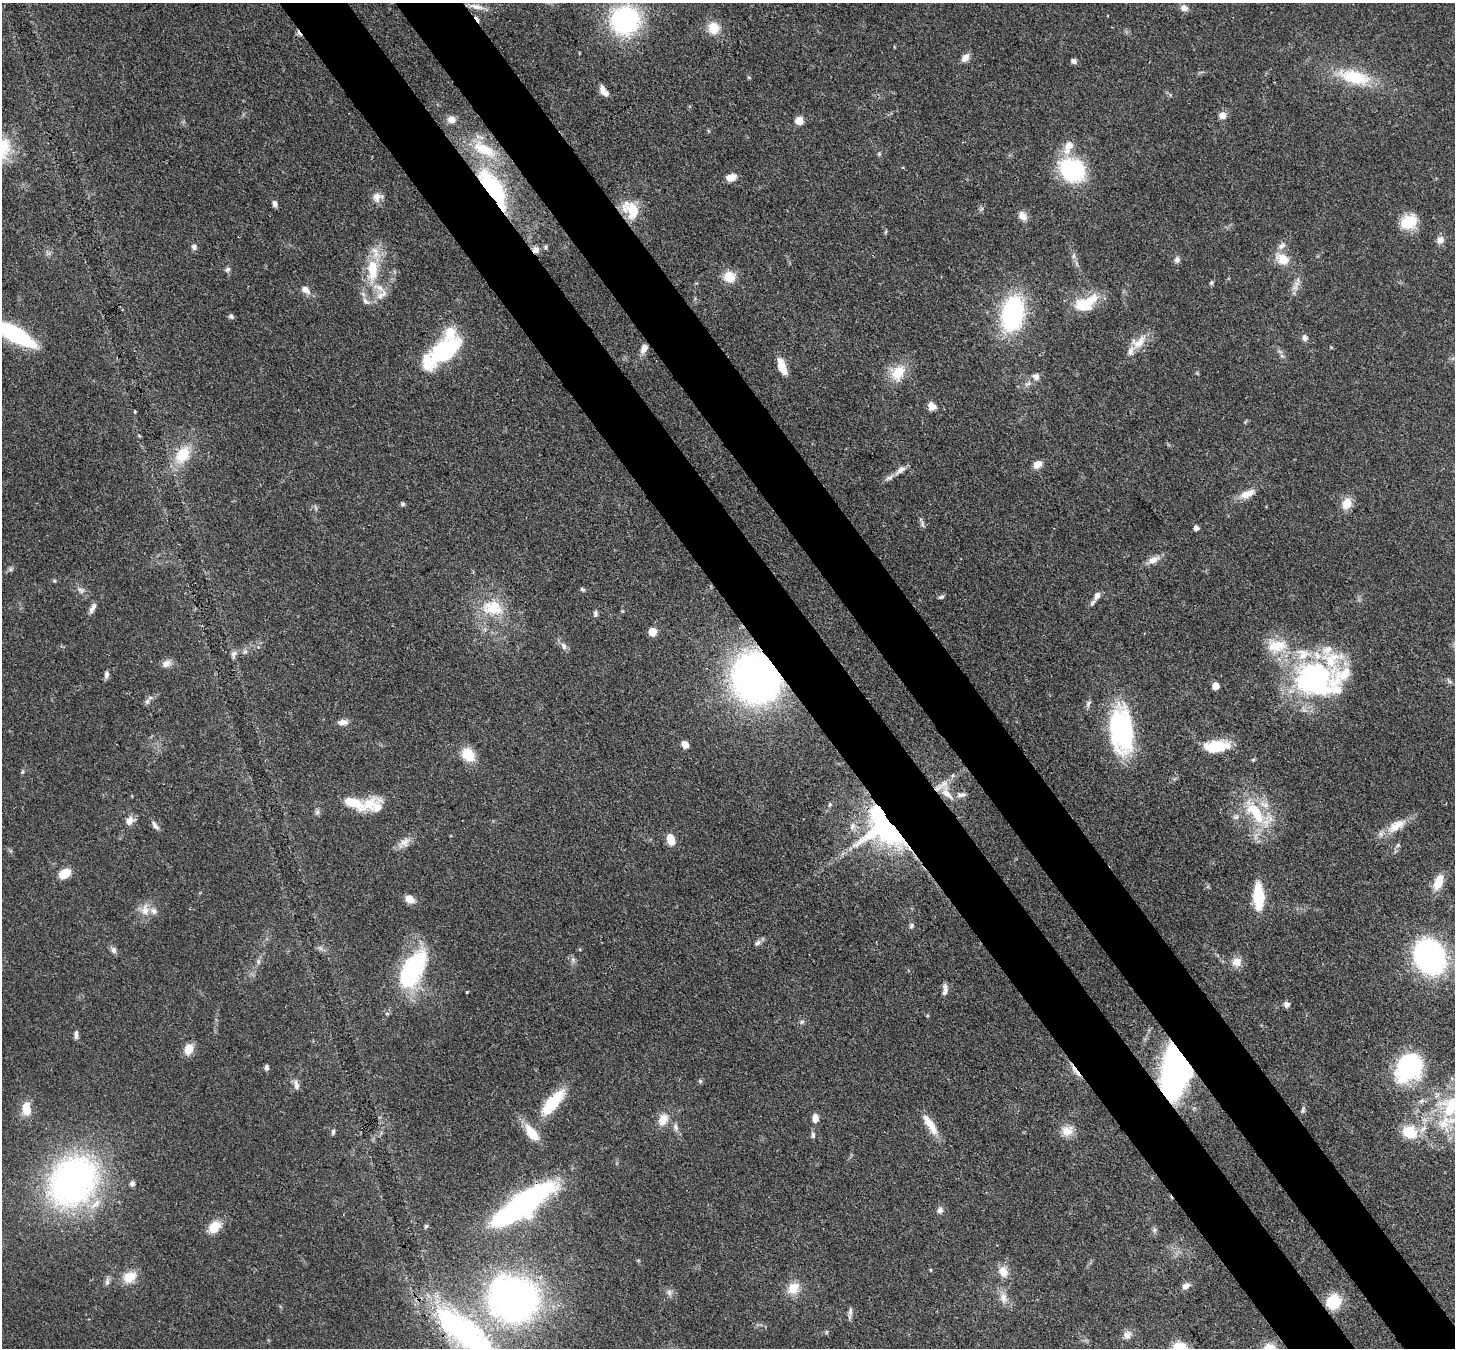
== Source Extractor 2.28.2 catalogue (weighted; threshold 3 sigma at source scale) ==
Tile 6 of 4 x 4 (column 2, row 2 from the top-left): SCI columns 1533-2985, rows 3042-4387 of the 5971 x 5942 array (HDU 1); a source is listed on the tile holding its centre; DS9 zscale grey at full resolution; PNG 1457 x 1350 px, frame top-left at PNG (2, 3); no overlay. Shown black and unused: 9% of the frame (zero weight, under 3 of 4 exposures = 7% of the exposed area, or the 3 px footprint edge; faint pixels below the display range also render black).
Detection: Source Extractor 2.28.2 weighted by HDU 2 'WHT'; one run over the whole footprint, this tile lists its part. Background 0.0752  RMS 0.0038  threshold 0.0172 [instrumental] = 3 sigma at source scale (4.5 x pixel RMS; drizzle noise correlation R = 1.50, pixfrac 1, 0.05/0.05 arcsec/px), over >= 5 px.
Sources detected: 177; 1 inside a brighter object's white glare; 2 cosmic-ray / hot-pixel residue — not listed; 17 inside a brighter listed object's ellipse — not listed separately; the other 157 listed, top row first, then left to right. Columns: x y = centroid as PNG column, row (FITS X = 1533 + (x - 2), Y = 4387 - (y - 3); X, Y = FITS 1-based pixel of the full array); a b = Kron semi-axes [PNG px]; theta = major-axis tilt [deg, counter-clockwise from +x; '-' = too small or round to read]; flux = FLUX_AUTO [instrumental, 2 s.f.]
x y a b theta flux
477 7 22 7 -12 3.2
1184 8 10 8 -16 2
625 20 23 22 - 63
714 28 13 12 - 6.6
965 58 11 7 50 2.6
1073 61 6 5 - 1.3
1355 77 45 18 -14 19
602 89 11 6 -83 2.2
1222 115 7 7 - 2.9
451 120 10 9 - 2.4
799 120 8 8 - 3.6
1068 146 15 10 40 4.5
2 148 33 21 70 16
484 149 37 15 -27 14
879 154 5 5 - 0.5
1072 170 23 19 -33 40
731 177 12 8 14 3.3
493 191 25 9 -61 75
377 197 13 11 16 2.7
275 204 8 5 -73 1.3
631 209 23 16 -48 10
1023 216 12 9 -54 2.7
1409 222 18 14 28 11
1440 240 9 9 - 2
194 247 7 6 - 1.2
536 250 8 7 - 2
1073 256 7 4 89 0.88
1177 259 9 7 67 1.4
1283 259 17 13 -29 6.2
228 269 7 6 - 0.96
372 270 30 13 -90 14
729 277 13 12 - 6.1
1211 283 6 5 - 0.67
305 290 12 8 -36 2.7
381 295 21 9 35 3.8
1081 306 24 16 -13 9.4
1013 313 28 17 81 63
231 316 6 5 - 1
13 334 36 9 -29 72
1304 338 10 6 -78 1.3
1138 342 23 14 27 5.9
644 348 10 6 61 2.9
445 351 36 18 37 39
1282 356 7 4 -18 0.7
782 366 19 7 -69 5.7
898 373 20 14 59 9.2
1036 377 9 8 - 2
932 406 10 9 - 2.7
135 411 4 3 - 0.38
183 455 25 17 56 12
1038 464 10 8 34 3
900 470 17 7 35 2.7
1247 494 22 9 22 4.3
1347 503 14 11 59 4.7
403 504 7 4 -28 0.67
922 524 11 3 -75 0.91
1196 528 5 4 - 1.8
1153 560 15 9 22 3.1
54 581 5 4 - 0.5
582 589 6 4 -29 0.62
81 590 11 7 -35 1.6
1097 596 9 6 63 1.8
941 597 7 4 12 0.73
93 608 15 6 62 1.9
493 608 31 21 -11 14
596 613 8 6 -90 0.99
652 632 5 5 - 9.6
564 646 11 7 -65 1.7
245 652 7 4 1 0.79
234 654 11 7 52 1.5
166 663 13 9 24 2.3
107 674 8 5 82 1.4
756 678 33 29 -62 220
1316 680 57 43 -11 79
1216 686 5 5 - 5.3
147 702 8 5 63 1.1
1088 704 10 5 63 1.1
343 722 12 7 3 2.1
1122 730 44 21 -83 61
685 744 8 6 -52 2.7
1216 746 25 11 5 15
468 755 12 10 -53 12
22 772 5 5 - 0.52
947 794 21 10 -45 5.3
961 795 13 5 6 1.6
352 802 27 11 -25 9.4
378 807 19 12 70 4.7
317 812 7 6 - 0.94
1256 813 38 17 -52 19
1236 817 8 6 12 1.1
129 821 13 9 60 2.5
155 825 13 5 -53 1.4
852 826 11 7 71 2
885 826 29 21 -50 150
1396 826 30 12 32 6.9
671 839 10 7 -75 6
404 843 18 10 33 3.3
1398 845 6 6 - 0.71
65 873 10 7 35 8.9
1438 882 17 9 69 7.2
1258 897 23 8 -87 22
410 899 10 7 -31 3.8
145 910 16 10 -87 4.2
911 926 7 6 - 0.86
757 943 10 6 44 1.3
113 950 9 7 -64 1.3
1429 956 25 21 -61 100
573 959 7 4 73 0.79
258 962 7 6 - 0.92
1237 962 13 12 - 3.7
409 972 47 29 56 40
945 990 15 5 87 1.9
467 992 4 3 - 0.31
1287 1004 8 7 - 1.4
927 1016 4 3 - 0.4
802 1022 7 5 44 0.77
76 1035 11 5 87 1.3
189 1049 11 9 70 4.9
267 1067 7 5 -89 1
1408 1067 30 24 52 40
1176 1068 31 16 84 210
1076 1071 22 5 -53 2.9
700 1081 6 5 - 0.61
296 1085 13 6 -78 1.7
1421 1101 9 5 27 1.2
553 1102 36 13 50 16
1451 1107 42 25 51 29
26 1109 15 9 -84 6.5
1303 1110 8 4 82 0.77
815 1118 8 6 88 3.3
663 1119 17 12 62 4.9
929 1122 22 10 -53 5.3
676 1127 11 6 -73 1.6
1067 1131 16 14 21 4.4
333 1132 7 5 90 0.84
1409 1132 15 12 -20 12
532 1133 24 11 -51 7.3
813 1135 9 5 -83 0.93
73 1181 43 34 55 160
132 1183 7 7 - 0.96
523 1204 44 13 35 160
940 1210 9 7 76 1.5
426 1226 6 5 - 0.62
214 1227 15 11 49 6.4
1154 1230 6 6 - 0.88
1003 1272 15 12 -60 4
130 1277 16 13 28 6.4
107 1282 11 6 84 1.3
1185 1286 11 7 23 1.8
793 1288 16 12 51 6
669 1292 9 6 -76 1.3
1004 1298 16 9 -75 3.3
513 1299 35 31 -17 200
1333 1302 13 11 51 15
850 1311 12 5 84 1.3
465 1332 90 32 -40 90
1127 1335 12 9 68 2.4
Overlapping masked pixels (flux is a lower limit): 12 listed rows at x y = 493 191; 536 250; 13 334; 756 678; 1216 746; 947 794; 885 826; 1176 1068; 1076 1071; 523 1204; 513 1299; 465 1332
Isophote crosses this tile's border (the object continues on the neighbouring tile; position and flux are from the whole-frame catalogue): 5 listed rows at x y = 2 148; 13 334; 1451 1107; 73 1181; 465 1332